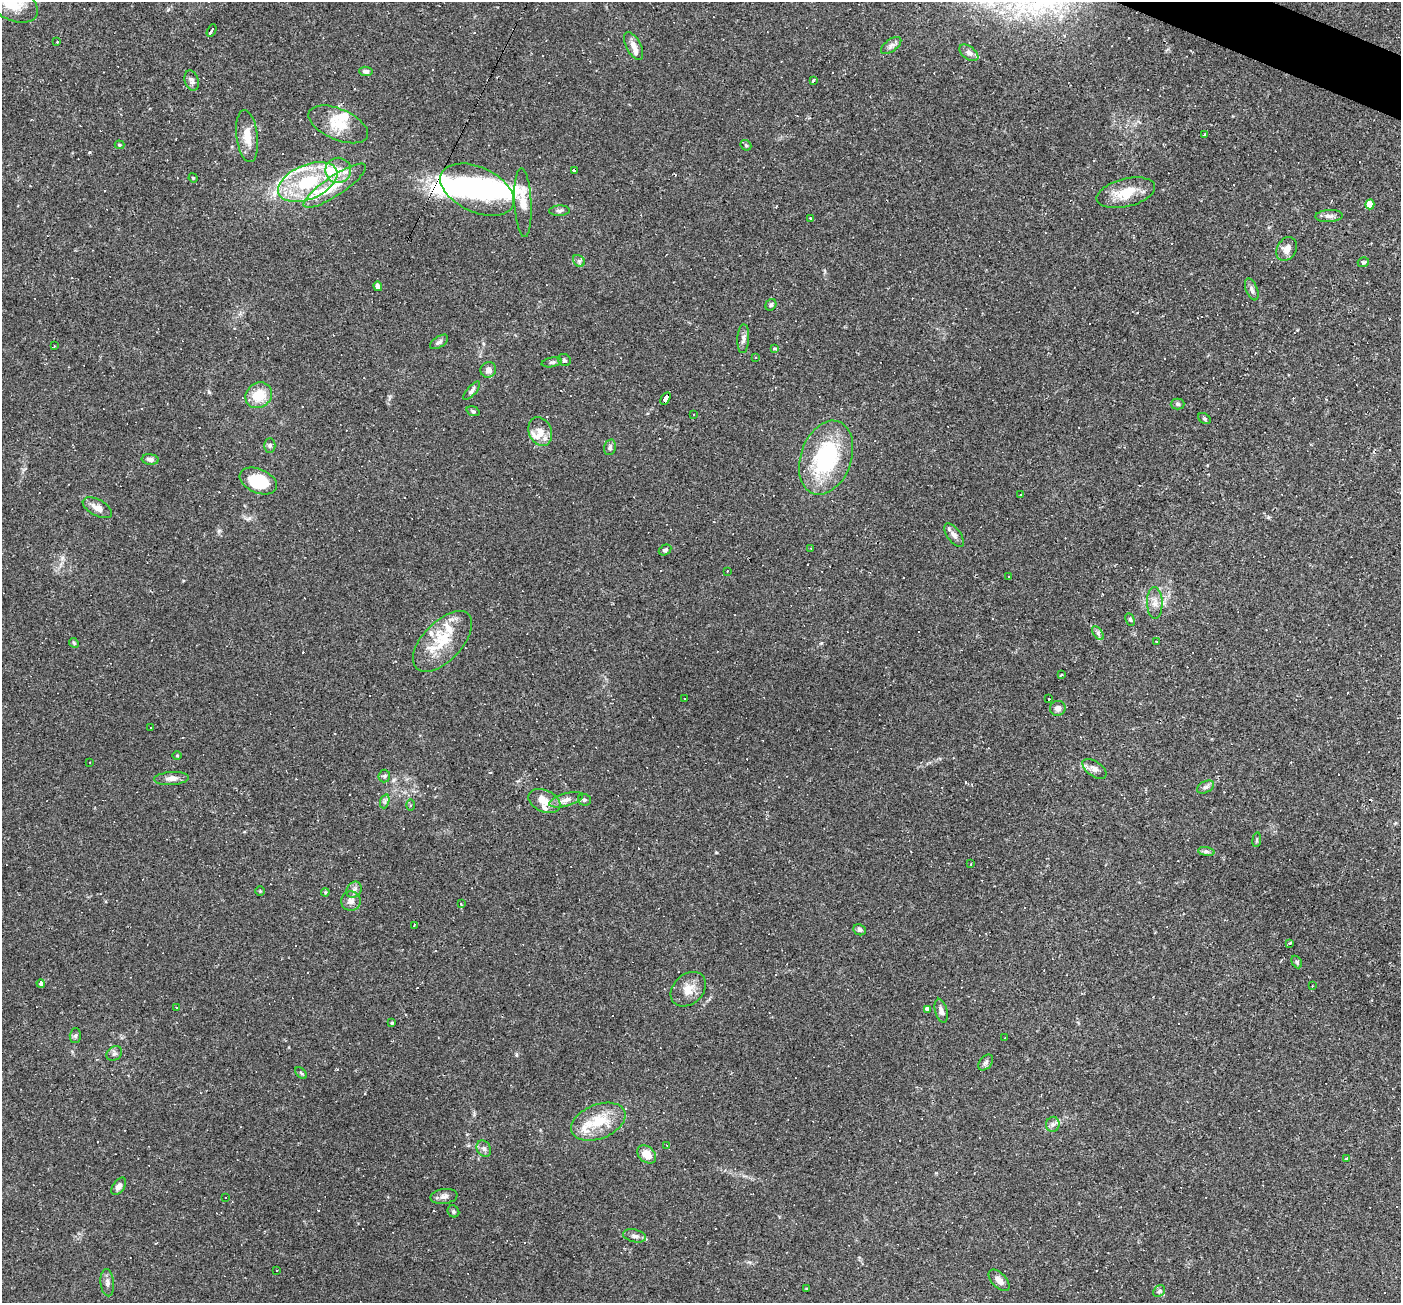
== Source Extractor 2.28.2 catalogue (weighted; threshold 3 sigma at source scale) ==
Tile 10 of 4 x 4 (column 2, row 3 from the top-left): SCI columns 1400-2798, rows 1572-2872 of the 5597 x 5610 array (HDU 1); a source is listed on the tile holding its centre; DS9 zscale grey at full resolution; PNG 1403 x 1305 px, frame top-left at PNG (2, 2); each listed source drawn as its Kron ellipse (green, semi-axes under 4 px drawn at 4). Shown black and unused: <1% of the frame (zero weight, under 2 of 3 exposures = <1% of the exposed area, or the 3 px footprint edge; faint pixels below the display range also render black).
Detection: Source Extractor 2.28.2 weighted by HDU 2 'WHT'; one run over the whole footprint, this tile lists its part. Background 0.0261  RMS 0.0043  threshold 0.0194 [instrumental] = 3 sigma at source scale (4.5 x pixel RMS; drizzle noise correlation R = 1.50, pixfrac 1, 0.05/0.05 arcsec/px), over >= 5 px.
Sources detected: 180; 5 inside a brighter object's white glare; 42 cosmic-ray / hot-pixel residue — neither listed nor drawn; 11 inside a brighter listed object's ellipse — not listed separately; the other 122 listed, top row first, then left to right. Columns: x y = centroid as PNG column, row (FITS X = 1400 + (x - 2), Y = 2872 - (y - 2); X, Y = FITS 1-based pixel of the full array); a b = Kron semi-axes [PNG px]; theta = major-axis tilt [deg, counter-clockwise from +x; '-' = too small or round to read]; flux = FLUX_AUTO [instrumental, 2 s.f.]
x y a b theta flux
12 3 28 16 -26 10
212 31 6 3 62 8.2
57 42 2 2 - 0.3
891 45 12 6 37 1.7
633 46 15 7 -62 2.9
969 53 11 6 -37 1.8
366 71 7 4 -7 1.4
192 80 10 7 -73 1.5
814 80 4 3 - 5.2
338 124 32 15 -23 10
1204 134 3 3 - 2.5
247 136 26 10 -83 6.1
119 145 5 4 - 0.57
746 145 6 4 -43 0.59
338 170 13 12 - 6.1
575 171 4 3 - 12
193 178 5 4 - 0.42
308 182 31 17 22 27
335 186 37 10 34 10
477 190 39 22 -25 45
1126 193 30 14 14 11
523 203 34 8 -87 7
1370 204 5 4 - 6.9
559 211 10 5 2 1.2
1329 216 14 6 3 1.8
811 218 3 3 - 1.1
1287 249 13 9 59 3.4
579 261 7 5 -45 1
1363 262 6 5 - 0.69
378 286 5 4 - 2
1252 289 11 5 -68 1.4
771 305 6 5 - 0.83
743 339 14 6 87 1.7
439 342 10 5 34 1.3
54 346 3 2 - 0.57
775 349 4 3 - 0.93
756 358 3 2 - 0.37
564 360 7 5 -33 0.79
552 362 10 4 11 0.98
488 370 8 7 - 2.2
472 391 11 4 49 1.2
259 395 14 12 39 9.5
665 399 7 4 60 46
1178 404 7 5 1 0.84
473 411 7 4 -21 0.76
693 415 3 2 - 0.44
1204 419 7 5 -34 0.71
540 432 15 11 -68 4.5
270 446 7 5 -90 0.91
610 447 8 5 77 1.1
826 458 38 25 70 42
150 459 8 5 -6 1.8
258 481 19 12 -23 15
1020 495 3 2 - 0.35
97 508 16 8 -28 3.4
954 535 13 6 -53 2
810 548 3 2 - 0.35
665 550 7 5 30 0.89
727 571 3 2 - 0.36
1009 577 3 3 - 3
1155 603 16 8 -88 2.9
1130 620 6 4 -63 0.62
1098 633 8 4 -55 1
442 641 37 19 47 16
1157 642 2 2 - 0.36
74 643 5 4 - 0.51
1061 674 3 2 - 0.59
684 699 3 2 - 0.35
1048 699 3 2 - 0.9
1058 708 8 7 - 1.6
151 727 2 2 - 0.34
177 756 5 3 - 0.36
90 762 2 2 - 0.25
1094 769 13 7 -36 2.2
384 776 6 6 - 0.82
171 778 17 6 4 2.5
1205 787 9 5 26 1.2
566 800 17 6 16 2.8
584 800 6 6 - 0.92
385 801 7 4 72 0.97
544 801 17 10 -25 4.9
411 805 6 4 89 0.56
1257 840 7 3 82 0.59
1206 852 8 4 -8 0.9
971 864 3 2 - 0.29
354 890 9 7 56 1.6
260 891 4 4 - 0.38
325 892 4 4 - 0.49
351 901 10 9 - 2.7
461 904 4 3 - 0.63
414 925 3 2 - 0.31
860 930 6 5 - 1.1
1290 943 3 3 - 2.2
1297 962 7 4 -61 0.77
41 984 4 4 - 7.2
1312 986 3 2 - 0.27
688 989 20 14 43 5.9
176 1007 3 2 - 0.28
928 1009 3 3 - 30
941 1011 12 6 -75 1.7
392 1023 4 3 - 0.43
75 1036 7 5 88 0.83
1005 1038 3 2 - 0.26
114 1054 8 6 37 1.2
986 1062 9 6 49 1.1
301 1073 7 4 -45 0.56
598 1122 28 17 21 15
1053 1124 7 6 - 1.4
666 1145 4 2 - 0.27
484 1149 8 6 -55 1.5
647 1154 10 7 -41 5.8
1346 1159 3 2 - 0.8
119 1186 10 6 55 2
444 1196 13 7 8 2
225 1198 3 2 - 0.29
453 1211 6 5 - 0.72
635 1236 12 6 -13 1.5
277 1270 2 2 - 0.34
999 1280 13 7 -46 2.9
107 1283 13 6 -85 1.9
806 1289 3 3 - 0.46
1159 1291 6 5 - 0.86
Overlapping masked pixels (flux is a lower limit): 3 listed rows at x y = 575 171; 477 190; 665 399
Isophote crosses this tile's border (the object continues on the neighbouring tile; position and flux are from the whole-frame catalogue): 1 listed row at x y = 12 3
Unlisted compact peaks at least as high as the median listed source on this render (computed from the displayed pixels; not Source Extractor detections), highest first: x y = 209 392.